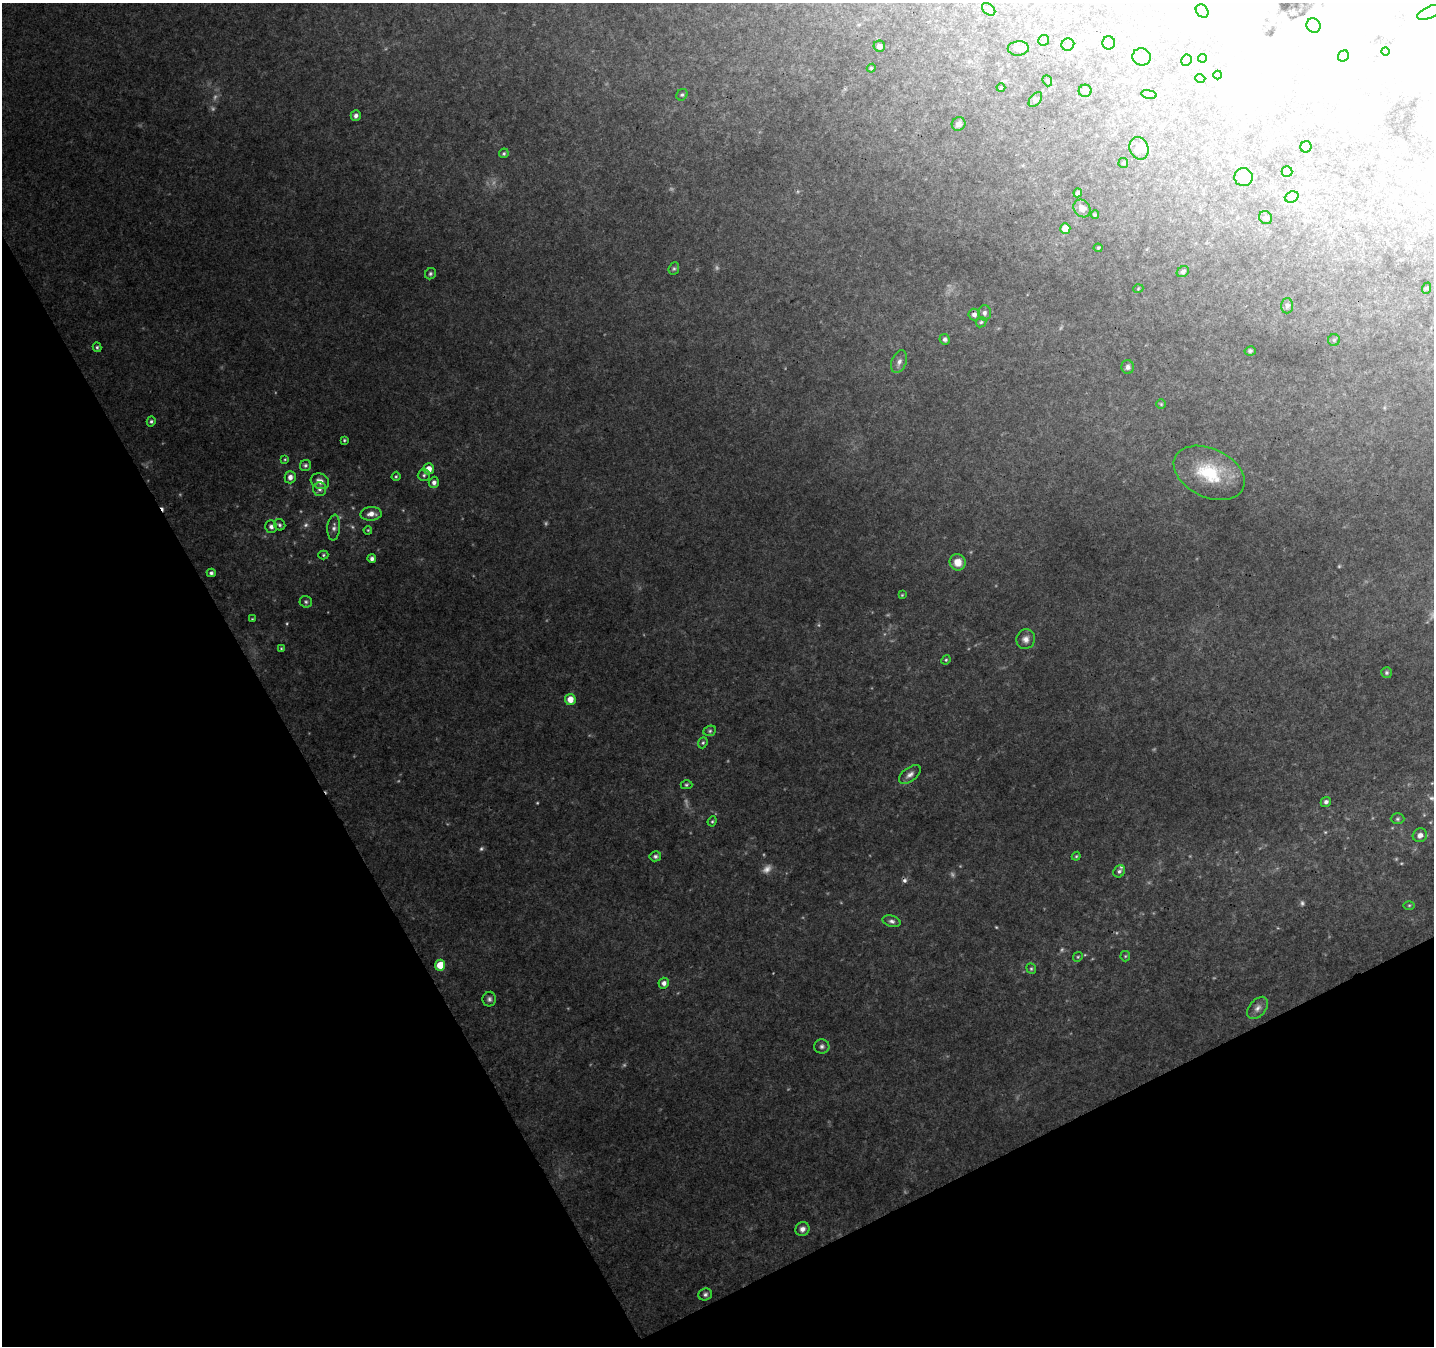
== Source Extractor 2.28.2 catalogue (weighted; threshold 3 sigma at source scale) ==
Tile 14 of 4 x 4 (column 2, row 4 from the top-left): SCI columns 1485-2916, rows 131-1474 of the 5834 x 5694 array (HDU 1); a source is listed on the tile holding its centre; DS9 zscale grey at full resolution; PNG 1436 x 1348 px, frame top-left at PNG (2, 3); each listed source drawn as its Kron ellipse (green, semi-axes under 4 px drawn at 4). Shown black and unused: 27% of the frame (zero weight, under 3 of 4 exposures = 5% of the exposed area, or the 3 px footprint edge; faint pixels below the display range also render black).
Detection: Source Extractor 2.28.2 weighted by HDU 2 'WHT'; one run over the whole footprint, this tile lists its part. Background 0.0706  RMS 0.0053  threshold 0.024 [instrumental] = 3 sigma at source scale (4.5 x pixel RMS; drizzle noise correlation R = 1.50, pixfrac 1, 0.0396/0.0396 arcsec/px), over >= 5 px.
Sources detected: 153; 18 too faint to see at this stretch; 26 inside a brighter object's white glare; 2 cosmic-ray / hot-pixel residue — neither listed nor drawn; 1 inside a brighter listed object's ellipse — not listed separately; the other 106 listed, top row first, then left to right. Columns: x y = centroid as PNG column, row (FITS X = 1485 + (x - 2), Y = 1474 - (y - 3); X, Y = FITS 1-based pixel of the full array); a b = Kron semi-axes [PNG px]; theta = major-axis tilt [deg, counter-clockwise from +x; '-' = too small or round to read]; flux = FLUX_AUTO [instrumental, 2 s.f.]
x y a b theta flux
989 9 7 5 -41 1.1
1202 11 7 6 - 1.4
1429 12 13 5 25 2
1314 26 7 7 - 4.7
1044 40 5 5 - 1.3
1109 43 6 6 - 1.7
1068 45 6 6 - 1.3
879 46 6 5 - 2
1018 48 10 7 3 2.5
1385 52 4 3 - 1.3
1343 56 6 5 - 7.3
1142 57 9 8 - 2.6
1202 58 4 4 - 0.93
1186 60 6 5 - 10
871 68 4 4 - 0.62
1218 75 4 3 - 0.42
1200 78 5 3 - 0.45
1047 81 6 4 -69 0.8
1001 88 4 3 - 0.43
1085 91 6 6 - 1.8
1149 94 8 4 -9 0.8
682 95 6 5 - 0.98
1035 99 9 5 53 1.2
356 116 5 5 - 1.7
959 124 7 6 - 2.1
1306 147 6 5 - 3
1139 148 11 9 -69 3.7
504 153 5 4 - 0.83
1123 163 5 5 - 0.62
1287 172 5 5 - 3.9
1243 177 9 9 - 12
1078 193 4 3 - 1.6
1292 197 7 5 21 1.4
1082 208 9 8 - 4
1095 215 4 3 - 0.71
1266 218 7 6 - 1.1
1065 229 5 5 - 6.5
1098 248 4 4 - 0.6
674 269 6 5 - 0.85
1183 272 6 5 - 1.4
430 274 6 5 - 1
1427 288 6 3 70 0.53
1138 289 5 3 - 0.49
1287 306 7 6 - 1.4
984 313 7 6 - 1.7
974 314 6 5 - 2.1
981 322 6 4 44 0.79
945 339 5 5 - 1.5
1334 340 6 6 - 0.97
97 347 5 4 - 0.87
1250 351 6 4 12 0.94
899 362 12 7 68 2.6
1128 367 7 6 - 1.6
1161 404 5 5 - 0.7
151 421 5 4 - 0.98
344 440 3 3 - 0.59
285 459 4 4 - 0.52
305 465 6 5 - 1.2
429 469 5 5 - 5.2
1209 473 37 24 -26 28
424 475 6 6 - 1.1
396 476 4 4 - 0.67
290 477 6 5 - 3.2
320 481 9 7 -26 4.1
434 482 5 5 - 1.9
320 489 7 6 - 1.8
371 514 11 7 4 3.9
280 525 6 5 - 1.1
271 526 6 6 - 2
334 528 13 6 84 2.1
368 530 4 3 - 0.53
323 555 5 4 - 0.73
372 559 4 4 - 1.7
958 562 8 8 - 6.2
211 573 4 4 - 1.2
902 595 3 3 - 0.48
306 602 6 5 - 1.1
252 619 4 3 - 0.48
1026 639 10 9 - 3
281 648 4 4 - 0.52
946 660 5 4 - 0.67
1386 673 5 5 - 0.91
570 699 5 5 - 6.1
710 731 6 5 - 0.98
703 743 6 4 68 0.82
910 775 13 7 37 2.5
686 785 6 4 0 0.82
1326 802 5 5 - 1.5
1397 819 7 5 1 1
712 821 5 4 - 0.65
1420 835 7 6 - 2.7
655 856 5 5 - 1.2
1076 856 4 4 - 0.6
1119 871 6 5 - 1.3
1409 905 5 3 - 0.56
892 921 9 5 -16 1.7
1125 956 5 5 - 0.68
1078 957 5 4 - 0.67
440 965 5 5 - 10
1031 969 5 4 - 0.76
664 983 5 5 - 2.4
489 999 7 7 - 1.5
1258 1008 13 8 49 3.1
822 1046 7 7 - 1.6
802 1229 7 6 - 2.5
705 1294 7 6 - 1.4
Isophote crosses this tile's border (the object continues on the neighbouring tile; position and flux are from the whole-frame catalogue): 1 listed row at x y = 1429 12